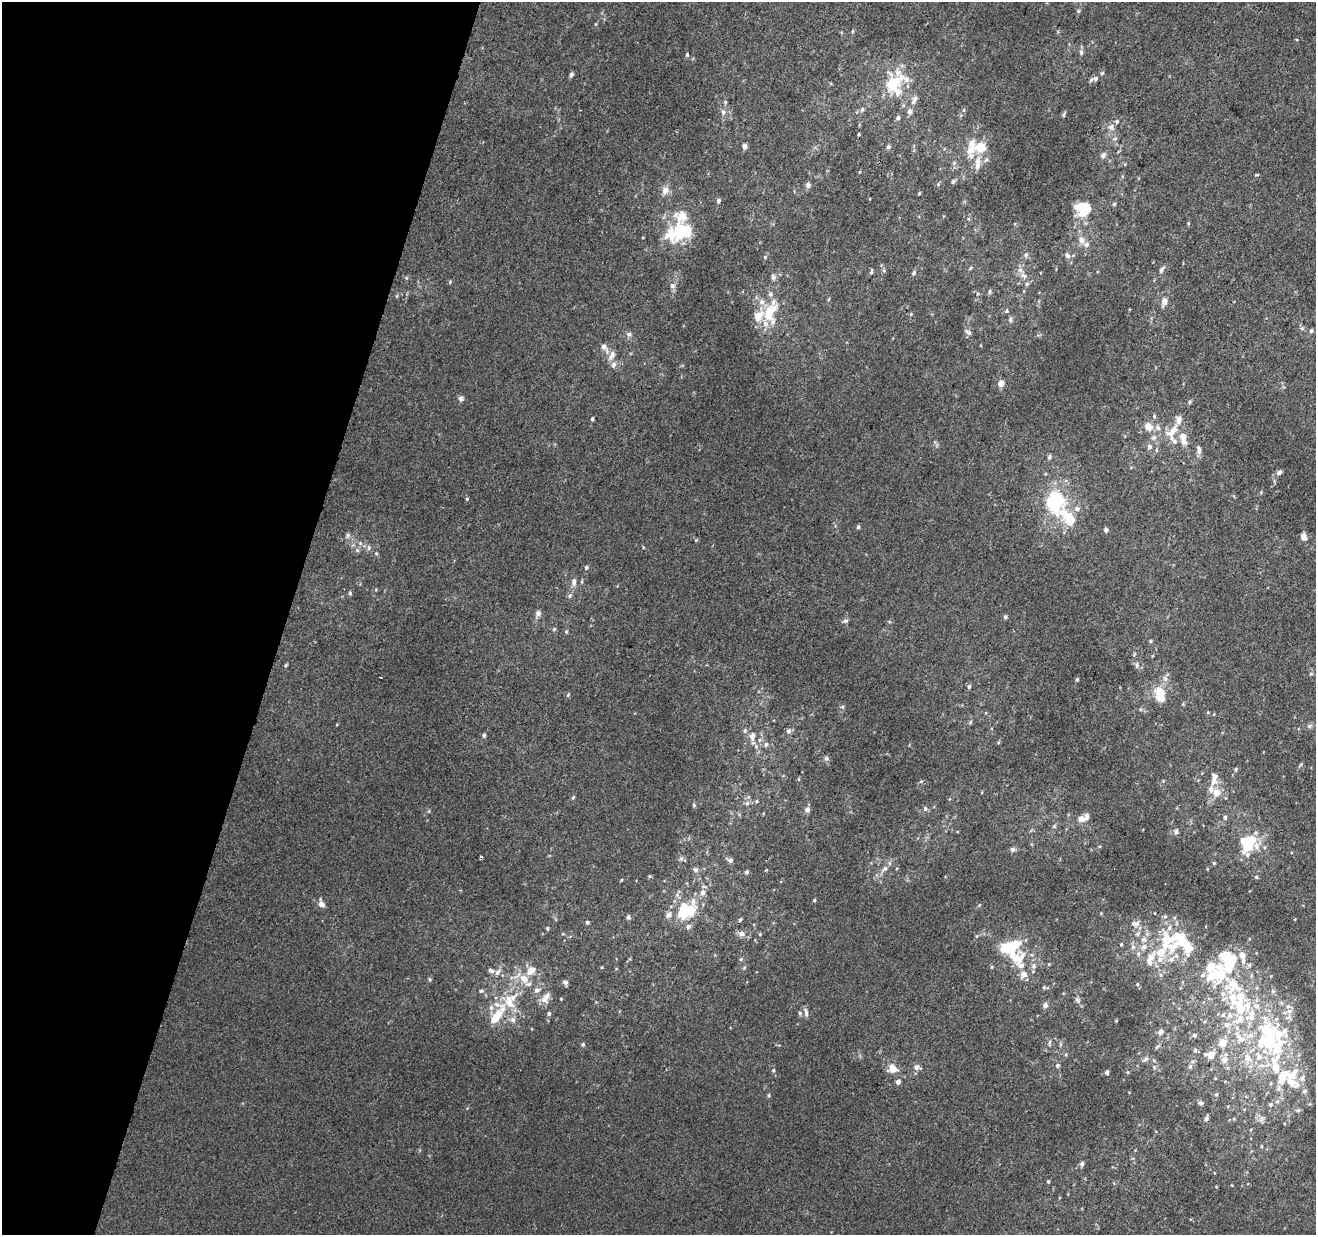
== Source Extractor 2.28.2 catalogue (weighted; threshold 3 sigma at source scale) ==
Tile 9 of 4 x 4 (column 1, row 3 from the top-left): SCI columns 21-1334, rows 1557-2789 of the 5290 x 5516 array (HDU 1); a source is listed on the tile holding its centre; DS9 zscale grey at full resolution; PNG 1318 x 1237 px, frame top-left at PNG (2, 2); no overlay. Shown black and unused: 22% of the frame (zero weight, under 2 of 3 exposures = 2% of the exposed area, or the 3 px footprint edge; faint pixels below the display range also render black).
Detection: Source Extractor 2.28.2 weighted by HDU 2 'WHT'; one run over the whole footprint, this tile lists its part. Background 0.00623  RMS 0.0056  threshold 0.0254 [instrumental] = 3 sigma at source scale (4.5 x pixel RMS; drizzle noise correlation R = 1.50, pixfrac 1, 0.0396/0.0396 arcsec/px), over >= 5 px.
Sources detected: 323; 2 inside a brighter object's white glare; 4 cosmic-ray / hot-pixel residue — not listed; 86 inside a brighter listed object's ellipse — not listed separately; the other 231 listed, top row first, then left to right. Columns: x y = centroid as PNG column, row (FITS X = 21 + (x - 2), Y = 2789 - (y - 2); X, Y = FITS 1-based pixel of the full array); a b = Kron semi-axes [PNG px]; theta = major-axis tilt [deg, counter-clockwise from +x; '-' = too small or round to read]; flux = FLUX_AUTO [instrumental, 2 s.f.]
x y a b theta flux
1078 11 6 5 - 1
852 31 5 3 - 0.6
1081 53 9 5 -89 1.6
687 55 5 4 - 0.92
1102 73 6 4 45 0.83
571 74 6 5 - 1.4
901 77 24 9 -15 8.1
1095 78 8 7 - 2.2
892 84 8 7 - 37
898 92 8 7 - 4.2
914 99 13 6 64 2.9
725 102 6 4 84 0.89
862 110 7 5 74 1.4
964 110 6 4 88 0.79
723 112 7 6 - 2.1
1063 115 6 5 - 0.9
898 118 5 5 - 1.6
1117 121 4 3 - 2.8
1111 127 7 7 - 2.8
859 134 3 3 - 0.69
1115 138 6 4 20 0.86
744 146 5 5 - 1.9
888 147 6 5 - 1.3
980 147 13 10 11 10
1103 156 8 6 59 2.1
978 161 15 9 71 5
1257 175 6 3 -1 0.55
953 181 8 4 52 1.1
938 184 5 4 - 0.75
808 185 6 6 - 2.1
665 190 11 9 73 4.2
919 193 4 4 - 0.58
718 201 5 4 - 1.3
1114 204 5 4 - 0.71
1084 209 15 14 - 20
681 215 16 14 10 11
683 231 15 10 0 43
1081 240 13 9 -62 4.1
1026 255 7 6 - 1.3
1067 256 9 6 -56 2.4
765 257 5 4 - 0.64
970 268 6 4 46 0.66
1161 270 12 6 54 1.9
871 272 6 3 73 0.94
914 273 7 5 64 1.1
1023 275 13 7 -47 3.5
773 277 9 6 -80 1.5
406 278 5 5 - 0.73
450 282 5 4 - 0.64
672 286 8 8 - 2.1
989 291 6 5 - 1.2
770 294 7 6 - 1.7
1164 302 9 6 74 4.1
769 311 20 14 38 13
1006 311 5 4 - 1.8
911 314 5 4 - 0.64
1010 320 7 6 - 1.3
1302 328 6 6 - 1.3
1311 331 5 5 - 1.3
968 332 10 5 -35 1.7
629 334 7 6 - 1.7
604 347 13 6 -53 3.4
611 356 16 8 64 3.5
1001 383 7 6 - 3.5
461 398 7 6 - 1.9
1190 402 6 4 29 0.94
1154 416 6 5 - 0.87
592 419 4 3 - 0.92
1148 426 12 10 -50 5.2
1172 431 23 11 45 9
1184 436 12 10 12 4.3
1154 438 8 6 33 2
1149 447 7 6 - 2
1156 450 6 3 72 0.71
1199 450 10 6 -79 2.6
1049 457 5 4 - 1.5
1279 472 7 6 - 1.7
1261 492 4 4 - 0.53
467 499 4 3 - 0.62
1055 501 18 13 86 51
1077 509 7 6 - 2.3
1069 519 22 11 -49 16
858 527 5 4 - 0.96
1106 530 4 4 - 1.9
347 536 8 6 60 1.4
1304 537 9 7 -60 2.8
643 547 5 3 - 0.44
369 548 7 5 69 1.4
357 550 6 6 - 1.3
376 553 5 4 - 0.69
586 567 5 5 - 1.1
574 582 11 6 -87 2.6
582 582 6 3 -72 0.62
350 593 6 4 -89 0.94
570 596 8 5 63 1.3
538 614 9 7 60 2
1005 617 5 4 - 1.2
845 621 8 5 10 1.2
554 629 6 4 44 0.77
566 632 5 4 - 0.79
1150 641 5 4 - 0.79
286 665 5 4 - 0.76
1137 665 9 5 -85 1.4
1311 674 6 4 1 0.67
381 677 3 2 - 0.81
1077 679 4 3 - 0.85
1165 679 9 7 -43 2.3
969 687 6 5 - 1.1
568 695 6 4 47 0.76
1161 697 12 9 -56 10
842 707 6 5 - 0.89
1208 712 5 3 - 0.57
970 722 6 5 - 0.86
1309 726 8 6 16 1.6
745 730 7 5 89 1.2
788 731 6 6 - 1.8
484 735 5 4 - 1.3
752 736 11 7 89 3.8
998 742 5 4 - 0.67
766 744 7 5 62 1.3
756 747 7 5 90 1.5
826 758 6 6 - 1.5
1236 769 5 5 - 1
799 779 6 4 90 0.57
1214 779 19 9 79 6
921 781 5 3 - 0.62
1163 781 4 3 - 0.51
1217 792 9 8 - 6.5
573 797 6 4 62 0.85
756 801 6 4 22 0.83
747 803 6 6 - 1.6
694 805 6 4 -78 0.83
925 809 7 6 - 1.4
807 810 7 6 - 2.1
1225 817 6 5 - 1.4
1081 819 9 7 3 4.3
1054 826 6 5 - 0.93
1176 832 9 6 80 1.7
1249 841 18 13 38 24
1013 849 6 6 - 1.8
681 859 7 5 66 1.4
730 860 7 5 -28 2.2
1214 863 5 5 - 0.69
885 869 12 6 46 2.9
695 870 9 6 -33 1.7
747 872 5 4 - 1.3
649 876 5 4 - 0.63
1256 877 6 4 0 0.83
621 880 4 3 - 0.58
814 900 4 4 - 0.64
321 904 7 6 - 3.9
683 911 32 17 47 25
1101 913 4 4 - 0.45
628 917 6 5 - 1.1
1165 917 6 5 - 0.98
740 920 5 4 - 0.94
587 922 4 4 - 1.4
1135 924 12 8 2 3.3
547 928 4 4 - 0.91
741 934 9 8 - 2.6
760 934 4 4 - 0.6
976 936 6 4 89 0.63
1144 939 9 8 - 3.4
1180 939 31 15 -33 20
1121 944 4 3 - 0.68
1011 946 13 7 17 33
1133 947 8 6 75 2.1
1161 952 15 10 75 13
1138 954 8 6 75 2
741 959 6 5 - 0.92
1017 959 25 20 -13 18
1171 959 12 9 29 4.7
1149 961 12 7 -68 3.8
602 967 4 3 - 0.49
991 967 6 4 89 0.63
744 968 6 4 46 0.77
531 970 10 7 45 6.1
498 972 11 7 52 2.8
1160 975 7 6 - 1.5
524 978 11 9 -48 6.3
429 979 6 4 -88 0.74
565 982 5 4 - 2.3
1137 984 5 4 - 0.66
1233 985 42 31 -16 42
1044 987 6 4 -67 0.79
537 990 6 6 - 2.4
481 991 7 5 0 1
547 996 13 9 46 3.8
561 999 3 3 - 0.42
1078 1000 10 6 -53 1.7
509 1003 20 10 -40 9.1
1045 1005 7 6 - 2.1
806 1012 12 5 -80 2
800 1013 6 5 - 1.1
549 1014 5 5 - 1.1
498 1015 16 15 - 9.7
1223 1015 8 6 74 1.5
1239 1019 20 14 34 13
513 1020 7 7 - 2.2
1116 1021 5 3 - 0.45
1161 1032 7 5 41 2.2
1195 1035 5 5 - 1.4
1268 1041 54 29 79 66
1223 1042 11 10 - 6.5
1049 1043 10 4 89 1.1
583 1044 5 5 - 0.95
1158 1046 9 3 29 0.79
1195 1050 6 5 - 1.1
1210 1055 10 7 -1 6.6
1145 1059 9 6 40 1.6
1224 1060 9 8 - 4.1
1058 1065 6 5 - 1.1
916 1067 6 5 - 3.1
1154 1067 6 5 - 0.93
1190 1067 6 5 - 1.1
893 1069 13 11 -21 6.1
773 1070 6 4 89 0.87
1107 1072 4 4 - 1.8
898 1082 5 4 - 2.6
1292 1082 27 16 -38 14
769 1095 6 4 90 0.68
1216 1095 6 5 - 1
1277 1101 6 5 - 1.5
1201 1103 8 5 5 1.2
1271 1104 6 6 - 1.3
1298 1110 6 6 - 1.2
1206 1119 7 5 66 1.9
1261 1119 11 7 90 2.6
1261 1146 4 4 - 0.62
1082 1164 6 5 - 1.6
1048 1181 5 4 - 0.79